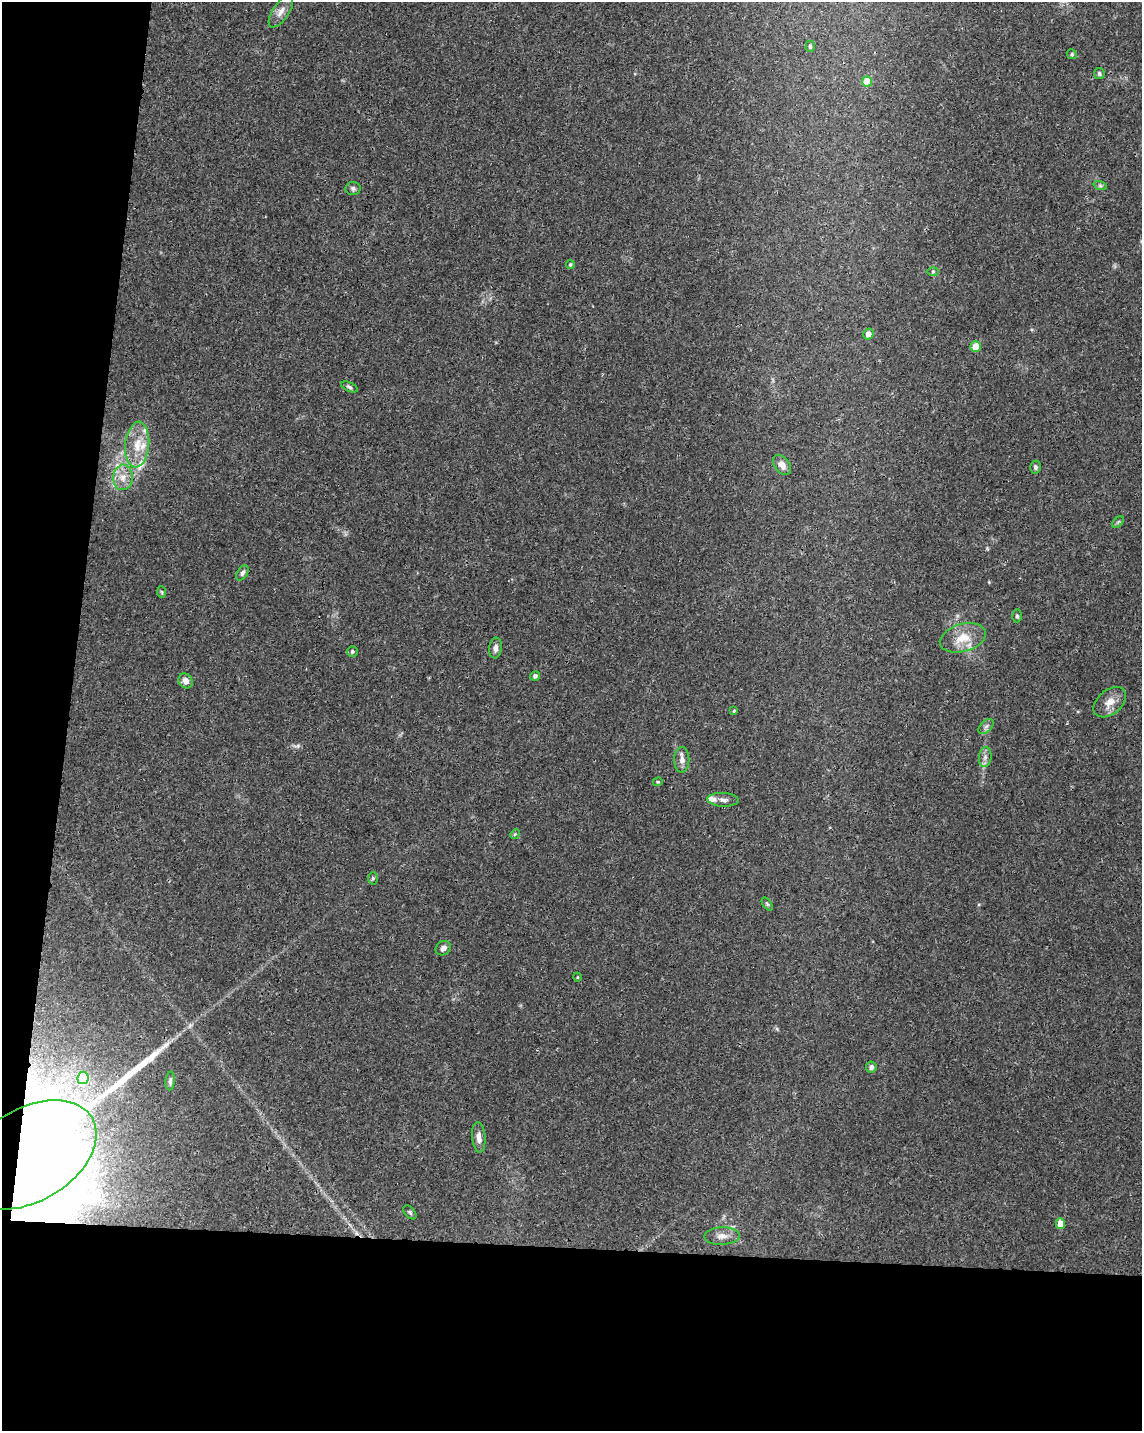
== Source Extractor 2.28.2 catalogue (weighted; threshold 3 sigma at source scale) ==
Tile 9 of 4 x 3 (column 1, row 3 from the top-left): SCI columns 4-1143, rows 232-1660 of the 4572 x 4802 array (HDU 1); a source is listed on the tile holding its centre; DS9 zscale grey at full resolution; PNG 1144 x 1433 px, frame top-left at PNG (2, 2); each listed source drawn as its Kron ellipse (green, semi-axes under 4 px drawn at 4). Shown black and unused: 19% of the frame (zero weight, under 3 of 4 exposures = <1% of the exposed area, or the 3 px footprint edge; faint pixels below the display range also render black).
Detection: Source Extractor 2.28.2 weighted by HDU 2 'WHT'; one run over the whole footprint, this tile lists its part. Background 0.0366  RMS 0.0033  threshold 0.015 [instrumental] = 3 sigma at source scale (4.5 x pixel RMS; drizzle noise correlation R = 1.50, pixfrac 1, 0.0396/0.0396 arcsec/px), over >= 5 px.
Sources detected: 52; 2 inside a brighter object's white glare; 1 long thin detection or spike segment (spike, bleed or trail) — neither listed nor drawn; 4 inside a brighter listed object's ellipse — not listed separately; the other 45 listed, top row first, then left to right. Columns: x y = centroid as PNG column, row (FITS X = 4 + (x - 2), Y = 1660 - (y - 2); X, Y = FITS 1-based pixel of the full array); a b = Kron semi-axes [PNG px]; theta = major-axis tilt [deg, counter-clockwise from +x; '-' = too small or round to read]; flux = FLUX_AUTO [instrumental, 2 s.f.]
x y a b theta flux
281 11 18 8 56 2.7
810 46 6 4 88 0.76
1072 54 5 4 - 0.43
1099 73 5 5 - 0.75
867 81 5 5 - 7.2
1100 185 7 4 -19 0.6
353 188 7 6 - 0.97
570 264 4 4 - 0.45
933 271 6 4 0 0.47
868 334 5 5 - 2
975 346 5 5 - 4.5
349 387 9 4 -25 0.71
137 445 23 12 84 6.6
782 465 11 7 -54 2.4
1035 467 6 5 - 0.69
123 477 12 10 87 3.3
1118 522 7 4 45 0.5
242 573 8 5 57 0.99
162 592 6 4 -87 0.4
1017 616 6 4 -88 0.53
963 638 23 14 16 6.8
495 648 10 6 82 1.3
352 651 5 5 - 0.67
535 676 5 4 - 0.94
186 681 8 6 -52 2.1
1110 702 19 12 40 3.8
734 711 4 3 - 0.36
986 726 9 5 45 0.94
985 757 10 6 82 1.4
682 760 13 7 90 2.1
658 782 5 4 - 0.38
723 800 16 7 -3 1.9
515 834 5 4 - 0.37
373 878 6 5 - 0.54
767 904 7 4 -53 0.5
443 948 8 6 34 1.5
577 977 4 3 - 0.24
871 1067 5 5 - 1.3
83 1078 6 5 - 20
170 1081 9 4 86 0.9
479 1137 15 6 -85 2.2
29 1155 73 46 30 470
410 1212 8 5 -46 0.67
1060 1224 5 4 - 3.9
722 1236 17 8 2 2.7
Overlapping masked pixels (flux is a lower limit): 1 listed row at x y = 29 1155